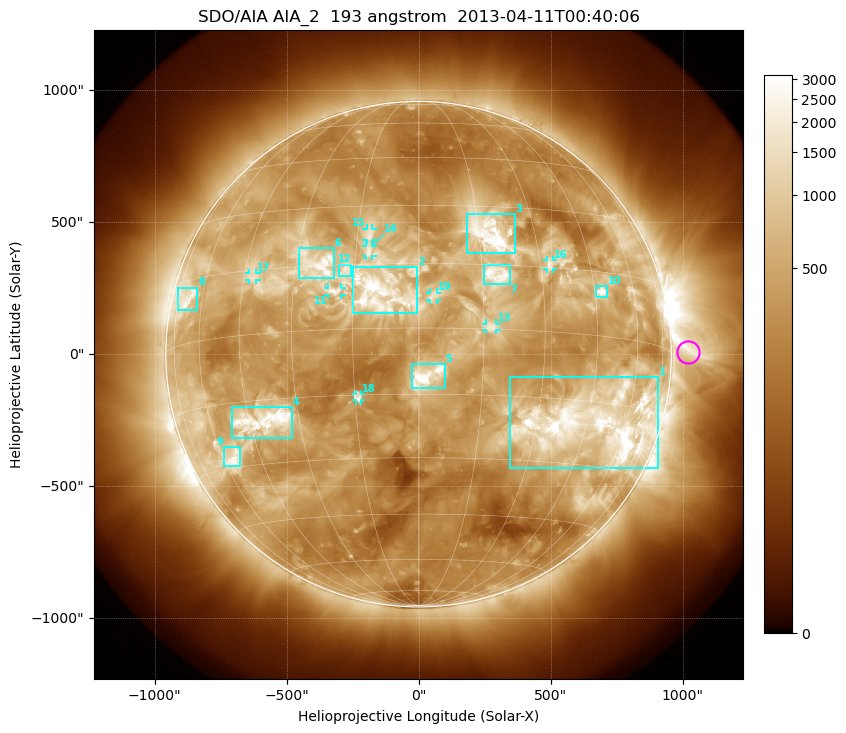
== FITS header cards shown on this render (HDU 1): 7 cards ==
TELESCOP= 'SDO/AIA'
INSTRUME= 'AIA_2'
WAVELNTH=                  193
WAVEUNIT= 'angstrom'
DATE-OBS= '2013-04-11T00:40:06.84'
CTYPE1  = 'HPLN-TAN'
CTYPE2  = 'HPLT-TAN'

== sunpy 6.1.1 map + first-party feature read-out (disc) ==
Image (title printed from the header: SDO/AIA AIA_2  193 angstrom  2013-04-11T00:40:06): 1024 x 1024 px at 2.4 arcsec/px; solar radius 958 arcsec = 399 px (full disc in frame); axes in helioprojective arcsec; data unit not stated in the header (colour bar unlabelled)
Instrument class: DISC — disc imager (sunpy class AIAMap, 193 A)
Bright regions (active regions / flare kernels): reference = the median radial profile (limb darkening/brightening removed); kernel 9 px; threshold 5 sigma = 1034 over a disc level ~373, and >= 1.15x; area >= 12 px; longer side >= 10 px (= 24 arcsec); searched inside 0.97 R_sun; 19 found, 19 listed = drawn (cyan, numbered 1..; 8 of them under ~33 arcsec drawn as corner ticks so the feature stays visible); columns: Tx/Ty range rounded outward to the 5 arcsec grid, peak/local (2 s.f.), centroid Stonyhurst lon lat
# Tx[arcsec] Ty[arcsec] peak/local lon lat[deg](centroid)
1 345..910 -435..-85 13 +48 -20
2 -250..-5 155..330 11 -9 +8
3 185..365 385..530 14 +18 +23
4 -710..-480 -320..-200 11 -41 -20
5 -25..100 -130..-35 11 +2 -11
6 -455..-320 285..400 7.1 -24 +16
7 250..345 265..335 7 +19 +13
8 -910..-835 165..255 6.6 -68 +11
9 -740..-675 -425..-350 8 -55 -28
10 670..715 215..260 11 +47 +10
11 -345..-290 225..255 5.5 -20 +9
12 -300..-255 295..340 4.2 -17 +14
13 255..295 90..115 4.8 +17 +0
14 -200..-175 370..410 4.6 -12 +18
15 -200..-175 435..475 4.8 -12 +22
16 485..510 325..355 5.1 +33 +16
17 -640..-615 280..310 4.6 -42 +13
18 -240..-215 -175..-150 4.8 -14 -16
19 40..70 205..235 4 +3 +7
Off-limb structures (1.02-1.3 R_sun): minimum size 162 px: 2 found; the strongest spans PA ~235..300 deg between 1.02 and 1.3 R_sun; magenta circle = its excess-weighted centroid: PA ~270 deg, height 1.07 R_sun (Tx ~1020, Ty ~10 arcsec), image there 4.1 x the reference